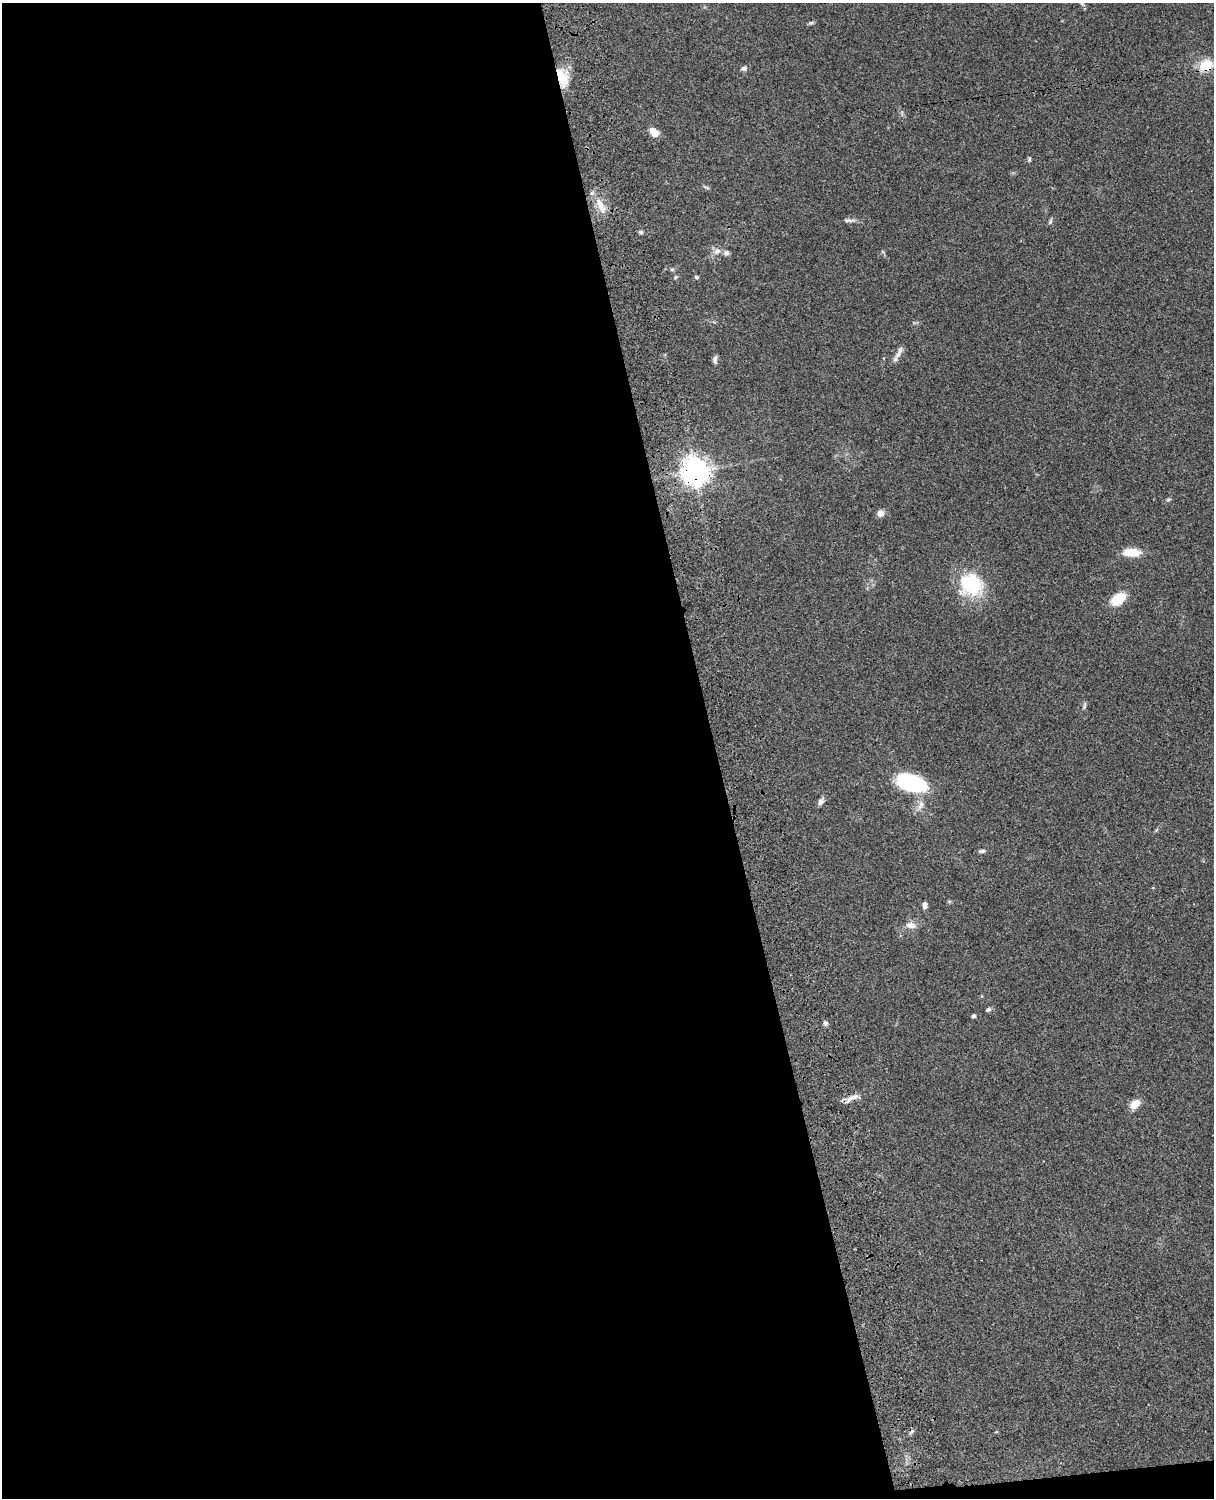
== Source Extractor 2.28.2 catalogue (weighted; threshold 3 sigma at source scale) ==
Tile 9 of 4 x 3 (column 1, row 3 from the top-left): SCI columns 122-1333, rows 277-1772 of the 5087 x 4927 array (HDU 1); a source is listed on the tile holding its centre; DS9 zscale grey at full resolution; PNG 1216 x 1500 px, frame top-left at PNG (2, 3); no overlay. Shown black and unused: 59% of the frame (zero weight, under 3 of 4 exposures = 6% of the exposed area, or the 3 px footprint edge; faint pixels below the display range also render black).
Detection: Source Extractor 2.28.2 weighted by HDU 2 'WHT'; one run over the whole footprint, this tile lists its part. Background 0.079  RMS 0.0058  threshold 0.0262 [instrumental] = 3 sigma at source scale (4.5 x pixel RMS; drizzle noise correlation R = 1.50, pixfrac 1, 0.05/0.05 arcsec/px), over >= 5 px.
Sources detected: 38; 1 cosmic-ray / hot-pixel residue — not listed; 1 inside a brighter listed object's ellipse — not listed separately; the other 36 listed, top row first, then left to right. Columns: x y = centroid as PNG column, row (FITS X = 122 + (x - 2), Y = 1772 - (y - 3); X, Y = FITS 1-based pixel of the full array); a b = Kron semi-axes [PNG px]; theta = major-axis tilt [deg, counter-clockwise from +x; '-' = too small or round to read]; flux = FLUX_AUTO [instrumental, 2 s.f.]
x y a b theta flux
1082 4 6 4 -32 0.77
811 23 6 5 - 0.91
1206 65 18 14 18 12
744 68 8 6 12 1.6
562 78 24 13 -75 13
654 133 10 7 -51 7.1
1029 159 6 5 - 0.86
706 187 9 3 -29 0.89
600 205 26 9 -63 7.4
849 220 18 5 1 2.2
1050 221 9 4 66 1.1
640 232 6 5 - 1.1
717 251 10 9 - 3.3
676 277 6 5 - 0.8
696 277 6 5 - 0.98
899 353 20 6 63 3.2
715 359 12 5 89 1.9
695 472 9 9 - 660
1168 500 5 5 - 0.88
880 513 7 7 - 3.7
1131 552 20 9 -2 10
971 585 31 28 -33 34
1118 599 15 10 37 15
1084 706 11 4 74 1.2
911 783 28 15 -17 52
821 802 10 6 55 2.4
921 805 16 8 63 4.3
982 851 10 5 5 1.4
949 901 6 4 0 0.7
925 905 7 5 82 2.1
911 925 14 8 -4 4.2
988 1010 9 5 31 1.2
973 1016 4 4 - 1.4
825 1023 7 6 - 1.4
852 1098 21 6 30 4.1
1135 1104 13 9 39 6
Overlapping masked pixels (flux is a lower limit): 3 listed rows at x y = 1206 65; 562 78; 695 472